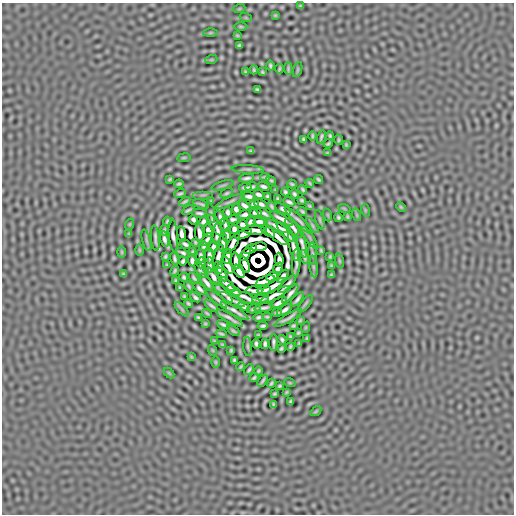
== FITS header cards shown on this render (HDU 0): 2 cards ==
NAXIS1  =                  512
NAXIS2  =                  512

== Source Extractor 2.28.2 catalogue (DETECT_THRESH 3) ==
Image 512 x 512 px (HDU 0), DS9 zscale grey, 1 PNG px = 1 image px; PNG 516 x 516 px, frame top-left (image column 1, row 512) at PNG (2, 3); each listed source drawn as its Kron ellipse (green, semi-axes under 4 px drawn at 4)
Background -1.48e-06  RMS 2.0e-04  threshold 5.87e-04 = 3 sigma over >= 5 px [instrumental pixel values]
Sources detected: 259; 13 with non-positive FLUX_AUTO (blend fragments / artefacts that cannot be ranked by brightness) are neither listed nor drawn; the other 246 listed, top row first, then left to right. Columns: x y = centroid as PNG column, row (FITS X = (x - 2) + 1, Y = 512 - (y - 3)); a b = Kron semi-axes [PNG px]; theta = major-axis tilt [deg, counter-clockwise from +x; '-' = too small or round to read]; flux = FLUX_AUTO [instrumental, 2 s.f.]
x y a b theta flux
300 6 3 3 - 0.015
239 9 6 4 19 0.01
275 15 3 2 - 0.013
246 18 6 4 -19 0.011
241 27 7 3 -1 0.015
210 33 7 4 1 0.014
237 35 3 2 - 0.013
239 45 3 3 - 0.018
211 60 6 4 18 0.011
270 66 5 2 - 0.022
279 69 4 2 - 0.018
288 69 6 3 -86 0.021
254 70 4 2 - 0.017
298 70 8 3 71 0.014
245 72 3 2 - 0.015
262 72 4 3 - 0.016
257 89 4 3 - 0.02
312 136 5 2 - 0.017
330 136 4 3 - 0.019
321 137 7 3 74 0.023
303 139 4 3 - 0.019
338 140 5 2 - 0.017
328 143 4 3 - 0.018
346 145 3 2 - 0.014
251 151 4 3 - 0.018
327 153 3 2 - 0.013
184 158 7 3 9 0.015
248 169 16 3 -3 0.028
265 177 5 2 - 0.018
247 178 7 3 8 0.036
170 179 3 3 - 0.014
318 179 4 3 - 0.02
271 180 5 2 - 0.019
310 183 4 2 - 0.017
179 184 5 2 - 0.02
292 184 4 2 - 0.019
223 185 11 3 16 0.022
263 186 6 3 -17 0.034
245 187 6 3 10 0.025
251 187 6 3 9 0.026
275 190 3 2 - 0.012
303 190 5 3 - 0.021
285 192 4 3 - 0.021
227 193 7 3 24 0.022
180 194 6 3 17 0.023
294 194 5 3 - 0.023
203 195 10 2 0 0.016
259 195 5 3 - 0.035
248 196 7 3 -8 0.036
268 196 4 3 - 0.021
278 199 4 3 - 0.021
302 200 4 3 - 0.02
185 201 6 2 32 0.023
211 201 3 2 - 0.012
230 201 16 3 24 0.044
289 202 6 3 -28 0.031
201 204 8 2 -17 0.026
254 204 5 4 - 0.024
261 204 7 3 -22 0.031
244 205 6 3 -34 0.034
272 206 5 3 - 0.023
309 206 4 2 - 0.015
401 207 5 3 - 0.014
344 208 6 4 -20 0.013
236 209 5 4 - 0.035
283 209 8 3 -31 0.036
188 210 7 2 27 0.025
365 210 6 4 -72 0.011
228 212 5 3 - 0.033
302 212 5 3 - 0.023
199 213 7 3 -5 0.027
211 213 10 2 -78 0.011
256 213 6 3 -4 0.032
264 213 8 3 -25 0.025
245 215 6 4 16 0.029
328 215 6 4 -71 0.012
357 215 6 4 -71 0.014
220 217 7 3 -68 0.032
338 217 4 3 - 0.021
347 217 4 3 - 0.015
233 219 6 3 4 0.026
281 219 13 3 -28 0.063
193 220 5 4 - 0.025
320 220 10 3 -75 0.021
167 221 4 2 - 0.018
299 221 19 2 -43 0.043
203 222 5 4 - 0.028
251 222 5 4 - 0.029
259 222 6 4 -8 0.048
130 224 6 3 71 0.01
215 225 12 3 -60 0.046
225 225 7 3 -85 0.012
243 225 5 4 - 0.036
312 225 9 4 -51 0.021
277 226 12 3 -27 0.071
293 228 12 3 -52 0.046
234 229 5 4 - 0.039
164 230 5 2 - 0.021
208 230 6 4 -78 0.041
255 230 12 3 -2 0.04
268 231 8 3 -38 0.026
285 232 12 3 -51 0.049
199 233 9 3 -84 0.057
129 234 3 2 - 0.012
182 234 8 3 -82 0.053
217 234 11 3 82 0.031
243 234 9 3 24 0.046
173 235 16 4 -85 0.0023
227 235 7 4 -88 0.0054
276 236 14 3 -37 0.057
155 238 13 2 -84 0.039
310 238 12 3 -56 0.022
164 239 8 3 -78 0.041
207 239 7 3 53 0.028
146 240 11 3 -75 0.026
195 242 4 3 - 0.016
223 243 9 3 85 0.017
233 243 12 4 59 0.035
185 244 6 3 -32 0.029
302 244 13 3 -78 0.039
204 246 5 3 - 0.022
213 247 6 4 66 0.03
259 247 8 3 8 0.041
293 247 14 3 -76 0.052
251 249 7 3 32 0.017
139 250 6 4 -90 0.012
321 250 3 2 - 0.016
122 252 6 4 -90 0.012
192 252 4 3 - 0.017
182 253 7 3 -25 0.023
245 254 7 4 56 0.019
312 254 11 4 -87 0.026
201 256 7 3 -88 0.029
209 256 7 3 -86 0.045
218 256 12 3 74 0.034
227 256 7 3 77 0.046
165 257 4 3 - 0.018
304 257 7 2 -70 0.027
330 257 4 2 - 0.015
174 258 6 3 -75 0.026
279 260 7 3 -84 0.046
183 261 4 3 - 0.026
192 261 5 4 - 0.031
236 261 8 3 -86 0.075
339 261 7 3 -81 0.015
201 263 5 3 - 0.027
296 263 14 3 87 0.031
245 264 9 3 -70 0.082
167 265 3 2 - 0.013
210 265 8 3 -85 0.035
227 265 10 3 -62 0.041
331 265 3 2 - 0.014
313 267 11 3 -83 0.021
219 268 6 3 -81 0.036
278 268 6 3 52 0.03
200 270 9 3 -63 0.011
175 271 5 3 - 0.02
239 271 7 3 -56 0.081
123 274 3 2 - 0.012
222 274 7 3 -61 0.03
331 275 3 3 - 0.015
272 276 6 3 32 0.042
283 276 8 3 46 0.034
184 277 4 3 - 0.02
213 277 10 3 -58 0.056
194 278 6 3 -55 0.025
176 281 4 3 - 0.017
265 281 10 3 21 0.072
206 282 10 3 -53 0.044
227 284 10 3 -43 0.039
287 284 12 3 44 0.046
189 286 5 2 - 0.021
273 286 13 3 32 0.05
180 288 4 3 - 0.017
200 289 7 3 -45 0.035
264 290 7 3 12 0.035
234 291 7 3 -32 0.048
254 291 8 4 -2 0.021
223 292 13 3 -46 0.052
290 294 11 3 50 0.053
275 295 17 3 28 0.046
184 296 4 3 - 0.017
195 297 6 3 -39 0.028
246 298 17 3 -23 0.035
217 299 13 3 -41 0.052
260 299 8 3 6 0.042
297 299 8 2 49 0.037
231 300 14 3 -27 0.045
279 303 8 3 29 0.053
188 304 4 3 - 0.019
305 304 11 3 51 0.026
211 306 8 2 -38 0.032
244 306 6 3 -30 0.032
264 308 9 3 8 0.038
182 309 9 3 -45 0.024
253 309 7 2 13 0.026
285 310 8 3 34 0.038
235 311 16 3 -32 0.068
207 313 5 2 - 0.019
277 313 5 3 - 0.021
198 317 4 3 - 0.019
258 317 5 3 - 0.024
267 317 4 2 - 0.018
229 318 15 3 -30 0.062
288 318 15 3 31 0.044
300 320 4 2 - 0.015
205 324 3 2 - 0.014
223 325 6 3 -23 0.03
263 326 5 3 - 0.026
293 326 4 3 - 0.019
306 327 6 3 71 0.01
233 331 7 3 -31 0.026
298 333 4 3 - 0.018
221 334 6 3 -18 0.023
258 335 3 2 - 0.014
290 337 3 3 - 0.017
307 338 4 2 - 0.016
282 340 5 3 - 0.022
214 341 4 2 - 0.015
273 342 8 3 89 0.029
299 343 4 2 - 0.016
256 344 5 3 - 0.026
265 344 5 3 - 0.028
222 345 4 3 - 0.017
248 346 9 3 -87 0.021
290 347 4 3 - 0.018
281 349 4 3 - 0.019
212 350 6 3 -71 0.0094
231 350 4 3 - 0.017
191 357 3 3 - 0.013
234 360 4 3 - 0.019
216 362 6 4 -89 0.012
241 367 4 2 - 0.017
249 370 6 2 52 0.025
258 371 4 3 - 0.018
169 373 6 3 -45 0.013
254 378 5 2 - 0.02
263 381 6 2 55 0.024
271 383 5 3 - 0.02
290 383 6 3 -18 0.011
279 386 4 3 - 0.016
287 392 4 2 - 0.013
275 394 3 3 - 0.017
291 401 4 3 - 0.018
273 404 4 2 - 0.016
316 411 6 3 35 0.016
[13 non-positive-flux detections neither listed nor drawn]